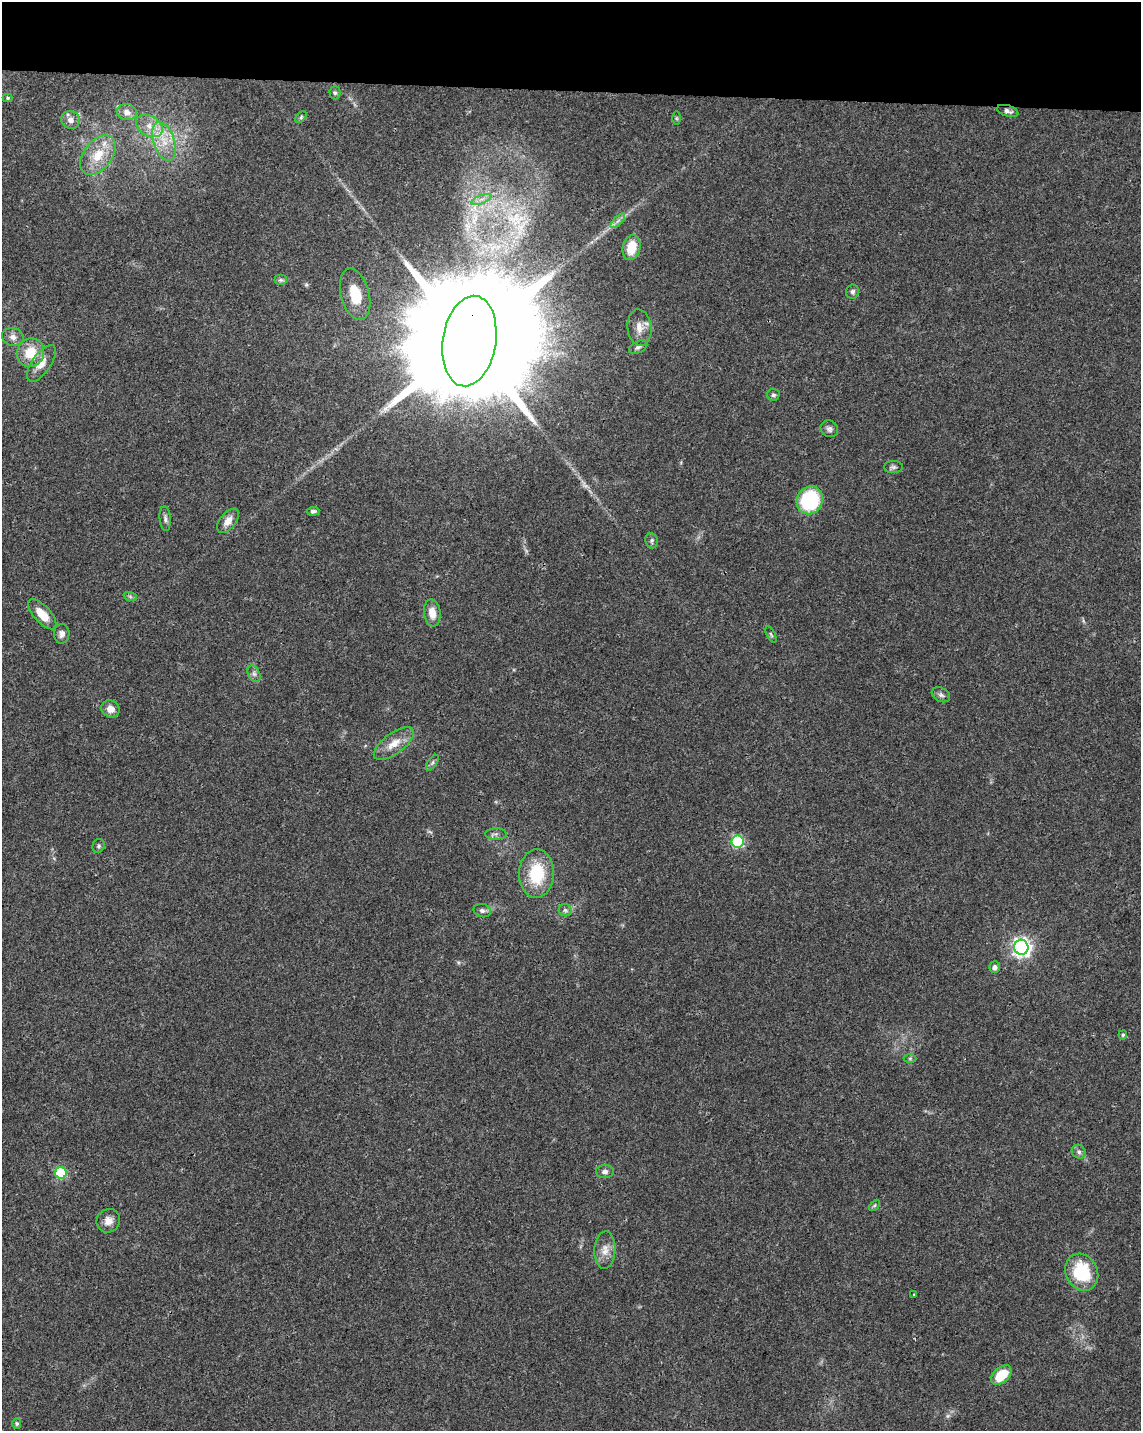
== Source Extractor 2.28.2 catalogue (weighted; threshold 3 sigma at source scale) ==
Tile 3 of 4 x 3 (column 3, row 1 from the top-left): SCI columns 2280-3418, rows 3087-4515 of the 4568 x 4800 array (HDU 1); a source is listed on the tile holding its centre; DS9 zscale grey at full resolution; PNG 1143 x 1433 px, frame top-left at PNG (2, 2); each listed source drawn as its Kron ellipse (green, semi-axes under 4 px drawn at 4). Shown black and unused: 6% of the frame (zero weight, under 3 of 4 exposures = <1% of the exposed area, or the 3 px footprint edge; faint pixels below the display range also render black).
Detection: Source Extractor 2.28.2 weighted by HDU 2 'WHT'; one run over the whole footprint, this tile lists its part. Background 0.0473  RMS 0.0036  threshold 0.0163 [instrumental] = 3 sigma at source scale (4.5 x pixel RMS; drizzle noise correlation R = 1.50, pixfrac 1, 0.0396/0.0396 arcsec/px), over >= 5 px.
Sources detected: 61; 1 too faint to see at this stretch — neither listed nor drawn; the other 60 listed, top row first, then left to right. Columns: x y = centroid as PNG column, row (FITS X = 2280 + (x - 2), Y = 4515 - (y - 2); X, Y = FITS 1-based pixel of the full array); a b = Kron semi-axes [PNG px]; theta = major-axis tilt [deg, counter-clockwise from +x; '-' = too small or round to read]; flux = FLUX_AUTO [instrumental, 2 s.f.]
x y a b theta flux
335 93 6 5 - 0.71
8 98 5 4 - 0.52
1008 111 11 5 -17 1.3
127 112 10 8 -13 2.3
301 117 7 4 46 0.55
676 118 6 4 90 0.53
71 120 9 8 - 2.3
149 126 14 10 -30 4
164 141 20 10 -71 7
98 155 22 14 52 9.2
481 199 10 3 21 1.4
618 221 9 3 45 1.1
631 247 12 8 76 8.3
281 280 6 5 - 0.75
853 292 7 6 - 0.88
355 294 26 14 -75 11
639 328 18 12 -85 4.1
13 337 11 9 -15 2.1
469 341 45 26 81 24000
638 347 10 5 25 0.97
31 353 14 13 - 9.1
41 363 21 9 56 4.3
773 395 6 6 - 0.85
829 429 9 8 - 1.2
893 467 9 6 0 1
810 500 14 13 - 27
313 511 6 4 5 0.83
165 519 12 5 -85 1.2
228 521 14 8 50 3.1
652 541 8 6 -84 0.86
130 596 7 4 -20 0.65
432 613 14 8 -82 4.4
42 614 19 8 -48 6.1
62 634 10 7 88 1.6
771 634 9 4 -63 0.58
254 674 9 6 -63 1.1
941 695 10 6 -27 1.2
110 709 9 8 - 3.2
394 744 23 10 36 5.4
432 763 9 4 55 0.81
496 834 11 5 0 1.1
738 842 6 6 - 40
99 846 7 6 - 0.81
536 874 24 17 88 16
565 910 6 6 - 0.85
482 911 9 6 -14 1.2
1021 947 7 7 - 160
995 967 6 5 - 1.5
1123 1035 4 4 - 0.52
910 1058 6 4 1 0.48
1079 1152 7 6 - 1
605 1171 9 6 2 1.3
61 1173 6 5 - 27
874 1205 6 4 45 0.51
108 1221 12 11 - 2.7
605 1250 19 10 87 3.8
1082 1272 19 16 -65 19
914 1294 2 2 - 0.35
1001 1375 12 7 41 10
17 1424 5 4 - 0.51
Overlapping masked pixels (flux is a lower limit): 1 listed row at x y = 469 341